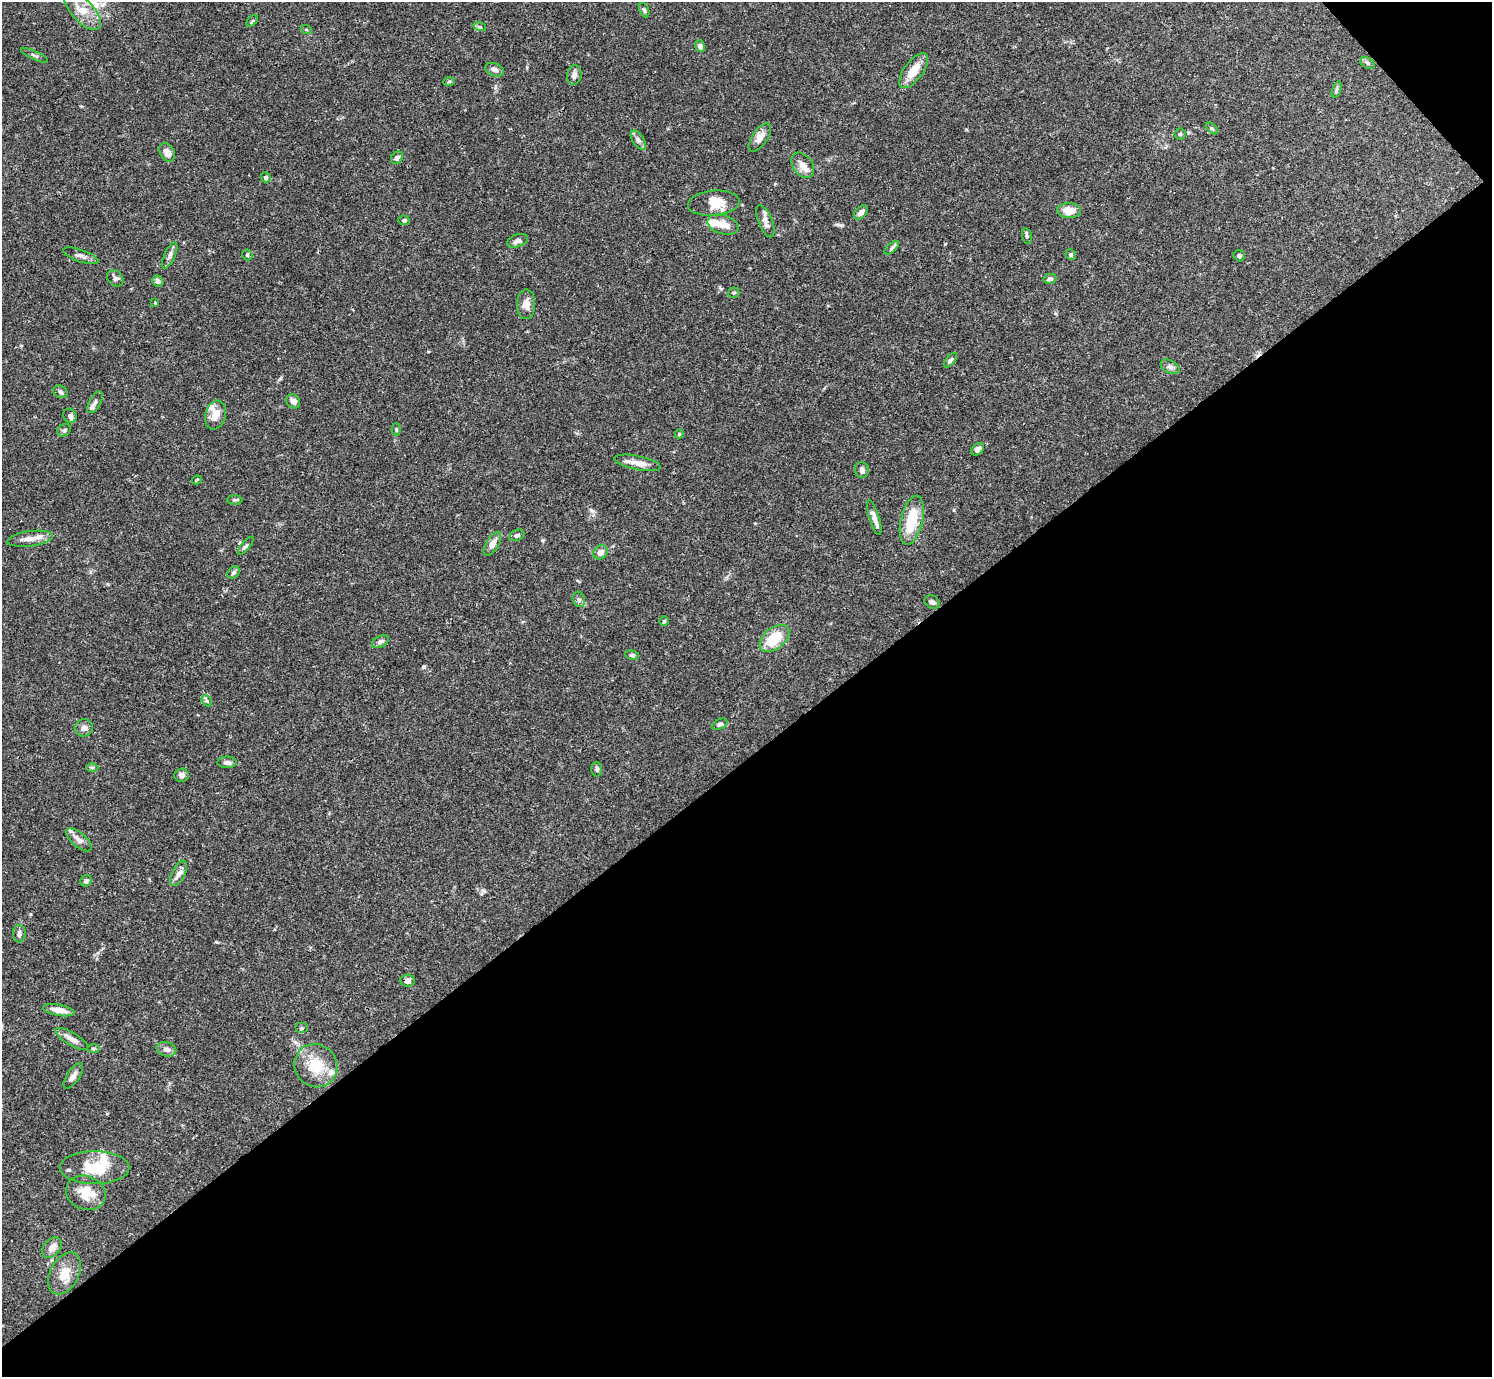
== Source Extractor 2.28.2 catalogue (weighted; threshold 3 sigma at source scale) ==
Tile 12 of 4 x 4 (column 4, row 3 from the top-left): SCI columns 4469-5958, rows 1534-2908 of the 5961 x 5958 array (HDU 1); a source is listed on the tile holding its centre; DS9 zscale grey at full resolution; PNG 1494 x 1379 px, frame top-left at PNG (2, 2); each listed source drawn as its Kron ellipse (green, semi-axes under 4 px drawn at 4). Shown black and unused: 46% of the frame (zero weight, under 3 of 4 exposures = <1% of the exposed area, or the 3 px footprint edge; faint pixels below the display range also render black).
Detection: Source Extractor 2.28.2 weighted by HDU 2 'WHT'; one run over the whole footprint, this tile lists its part. Background 0.0692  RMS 0.0032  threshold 0.0144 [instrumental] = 3 sigma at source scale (4.5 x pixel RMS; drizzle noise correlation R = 1.50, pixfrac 1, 0.05/0.05 arcsec/px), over >= 5 px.
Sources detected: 102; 1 inside a brighter object's white glare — neither listed nor drawn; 8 inside a brighter listed object's ellipse — not listed separately; the other 93 listed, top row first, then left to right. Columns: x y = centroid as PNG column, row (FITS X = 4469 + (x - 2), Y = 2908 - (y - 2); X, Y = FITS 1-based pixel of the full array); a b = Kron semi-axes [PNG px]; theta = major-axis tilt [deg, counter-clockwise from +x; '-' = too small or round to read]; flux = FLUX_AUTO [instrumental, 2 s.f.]
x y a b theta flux
82 10 24 11 -48 6
644 10 7 4 -67 0.61
252 21 7 4 45 0.47
480 27 6 4 -18 0.51
306 29 5 3 - 0.31
700 46 6 5 - 1.2
34 55 14 3 -25 0.57
1368 63 7 5 -29 0.69
495 70 10 6 -22 1.1
914 71 20 9 54 5.6
574 75 10 7 81 1.2
449 81 6 4 3 0.41
1337 89 8 3 71 0.54
1212 128 7 4 -43 0.47
1180 134 5 5 - 0.49
760 137 16 7 56 2.5
638 140 11 5 -57 1
167 152 10 7 -57 2.2
397 158 7 5 47 0.87
803 165 14 9 -54 2.5
266 177 5 5 - 0.68
714 203 26 12 5 5.8
1069 211 12 7 -2 3.9
861 212 8 5 46 1.6
404 220 6 4 -6 0.56
765 221 17 7 -68 2
723 224 16 9 -15 3.8
1027 236 8 4 -77 0.58
517 241 10 6 19 1.2
891 248 9 4 42 0.74
170 255 14 5 65 1.2
247 255 5 5 - 0.43
1071 255 5 5 - 0.58
81 256 18 6 -19 1.5
1239 256 6 5 - 0.59
115 278 9 7 -48 0.93
1050 279 6 5 - 0.84
158 281 6 5 - 0.89
734 293 5 5 - 0.48
155 303 3 3 - 0.31
526 304 15 9 90 2.6
950 360 8 4 52 0.66
1170 367 10 6 -26 1
61 392 7 6 - 0.76
293 401 7 6 - 1.8
95 402 12 5 60 1.1
215 415 15 10 76 3.5
70 416 7 6 - 0.84
396 429 6 4 90 0.44
64 430 7 5 35 0.74
679 434 4 4 - 0.41
977 449 7 5 40 1.3
638 463 24 7 -12 2.9
862 470 8 7 - 1.1
197 480 5 3 - 0.33
235 500 8 4 0 0.54
874 518 18 5 -72 2
912 520 25 11 77 10
517 535 8 5 22 0.8
30 539 23 7 7 2.9
492 544 13 6 59 2.8
246 546 11 4 50 0.69
600 552 8 6 38 1.9
234 572 7 5 43 0.7
579 599 8 6 -70 0.75
932 602 8 6 -30 0.98
664 621 5 5 - 0.36
774 638 17 10 38 9
380 641 9 5 27 0.97
632 655 7 4 -10 0.59
207 701 6 4 -46 0.51
720 724 8 5 29 0.68
84 728 9 8 - 1.3
227 762 9 6 0 1.1
92 767 6 4 0 0.49
597 769 7 5 89 0.7
181 775 7 7 - 1.2
79 840 16 7 -40 1.9
179 873 13 6 64 1.6
86 881 6 5 - 0.95
19 934 9 6 88 1.1
408 981 7 6 - 1.6
59 1010 16 5 -10 3
302 1028 6 5 - 0.52
72 1039 19 6 -31 2.2
93 1048 6 3 0 0.39
166 1049 10 7 -15 1.5
316 1066 22 21 - 9.4
73 1076 15 6 56 1.5
95 1168 35 16 0 12
86 1193 20 16 -21 6.3
52 1248 11 8 51 2.4
64 1274 22 14 62 5.4
Isophote crosses this tile's border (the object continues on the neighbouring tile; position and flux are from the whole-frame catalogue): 1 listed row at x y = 82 10